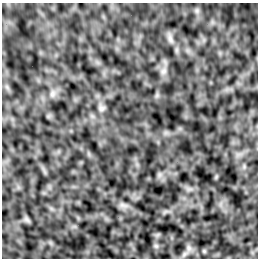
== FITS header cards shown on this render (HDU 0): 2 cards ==
NAXIS1  =                  256 /Number of positions along axis 1
NAXIS2  =                  256 /Number of positions along axis 2

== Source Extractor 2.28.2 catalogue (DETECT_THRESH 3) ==
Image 256 x 256 px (HDU 0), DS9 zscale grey, 1 PNG px = 1 image px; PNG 260 x 260 px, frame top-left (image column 1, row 256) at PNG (2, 3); no overlay
Background -6.45e-06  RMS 0.0021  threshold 0.00621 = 3 sigma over >= 5 px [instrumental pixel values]
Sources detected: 10; all 10 listed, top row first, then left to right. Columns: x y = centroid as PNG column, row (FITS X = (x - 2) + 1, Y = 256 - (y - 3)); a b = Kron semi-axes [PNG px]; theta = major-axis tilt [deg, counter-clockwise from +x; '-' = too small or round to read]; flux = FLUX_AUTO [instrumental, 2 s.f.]
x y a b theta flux
197 11 7 4 -72 0.32
170 38 15 6 -74 0.62
163 71 10 7 53 0.56
52 94 9 6 75 0.52
101 108 9 8 - 0.44
123 205 12 6 -18 0.62
27 219 10 5 -39 0.29
156 246 7 5 -44 0.27
189 248 11 7 -89 0.62
204 251 5 5 - 0.18